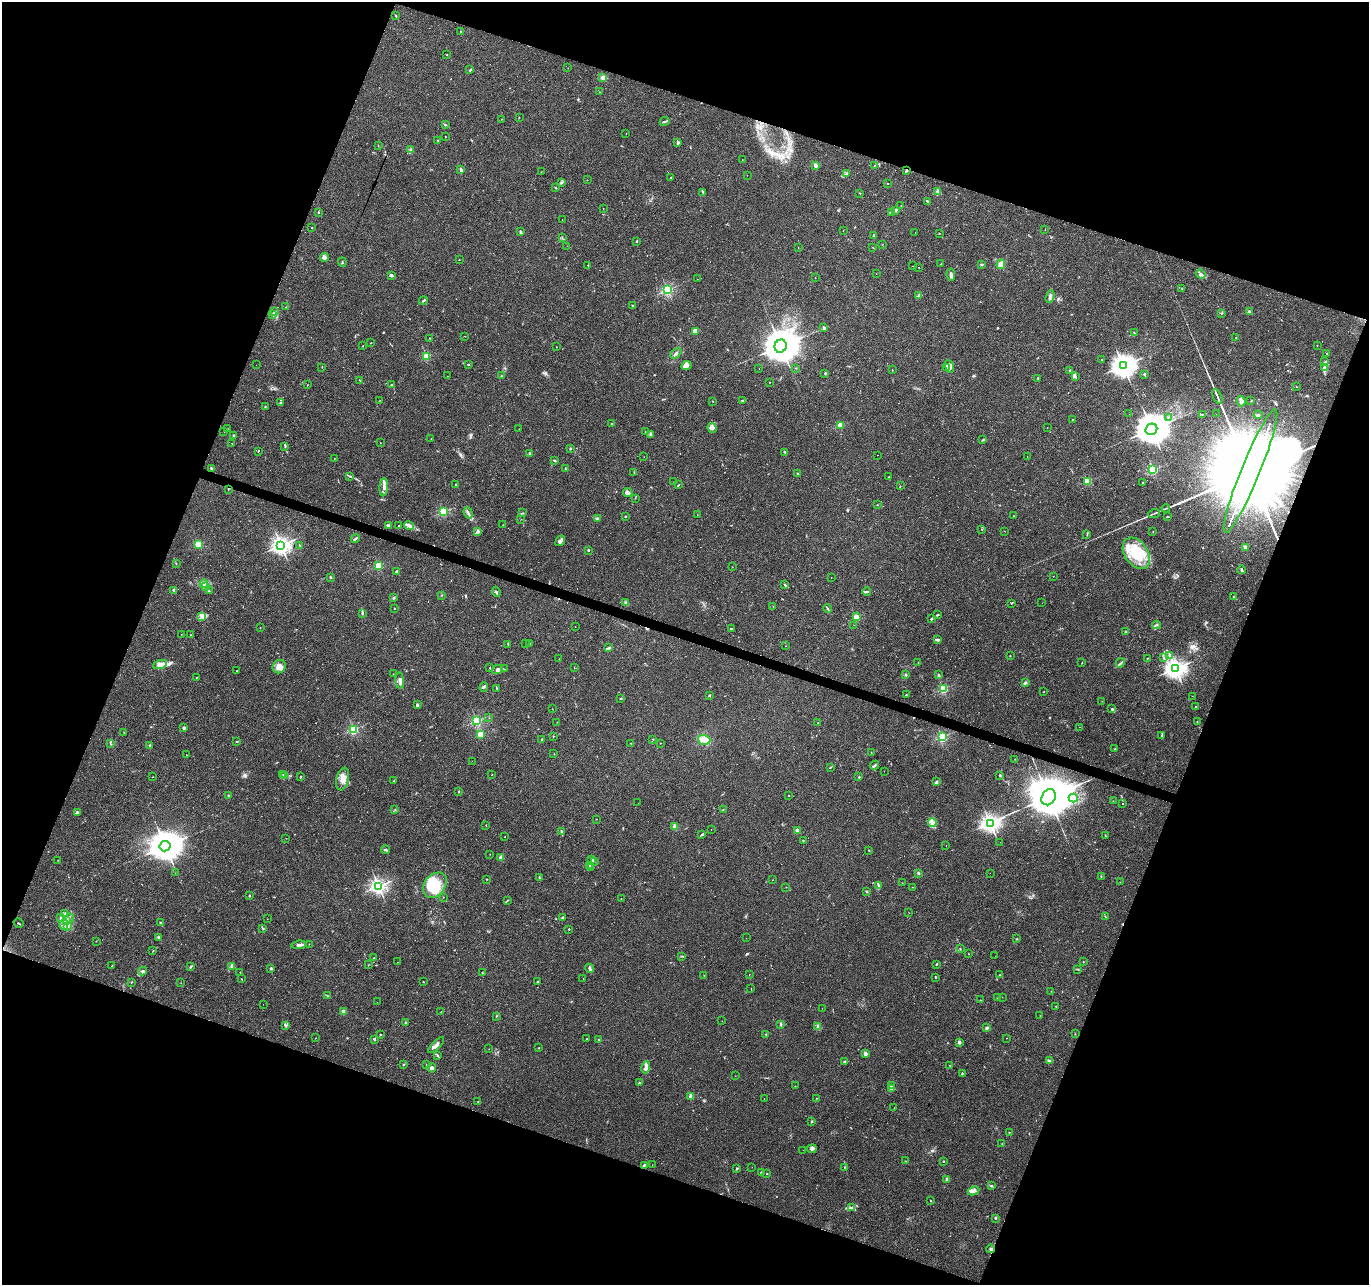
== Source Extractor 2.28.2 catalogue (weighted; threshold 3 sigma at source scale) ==
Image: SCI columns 1-5465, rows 209-5339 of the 5469 x 5613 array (HDU 1 of 3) = the unmasked area's bounding box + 8 px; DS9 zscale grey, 4 x 4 block average (1 PNG px = mean of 4 x 4 image px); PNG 1371 x 1287 px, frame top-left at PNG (2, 2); each listed source drawn as its Kron ellipse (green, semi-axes under 4 px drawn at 4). Shown black and unused: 40% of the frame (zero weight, under 2 of 3 exposures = <1% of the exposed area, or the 3 px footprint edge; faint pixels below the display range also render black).
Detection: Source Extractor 2.28.2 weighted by HDU 2 'WHT'. Background 0.0249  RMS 0.0036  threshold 0.0161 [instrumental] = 3 sigma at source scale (4.5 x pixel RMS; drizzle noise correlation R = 1.50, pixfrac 1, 0.0396/0.0396 arcsec/px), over >= 5 px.
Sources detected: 643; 5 too faint to see at this stretch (4 x 4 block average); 8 inside a brighter object's white glare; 78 cosmic-ray / hot-pixel residue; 1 long thin detection or spike segment (spike, bleed or trail) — neither listed nor drawn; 20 coinciding with a brighter row at this scale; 32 inside a brighter listed object's ellipse — not listed separately; the other 499 listed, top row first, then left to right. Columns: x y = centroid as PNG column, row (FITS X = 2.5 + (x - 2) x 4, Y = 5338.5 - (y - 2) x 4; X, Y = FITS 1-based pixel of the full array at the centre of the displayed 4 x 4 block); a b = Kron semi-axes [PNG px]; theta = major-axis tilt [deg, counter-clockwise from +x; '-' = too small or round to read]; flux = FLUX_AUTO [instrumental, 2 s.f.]
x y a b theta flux
396 15 3 2 - 1.2
460 31 2 2 - 0.57
447 55 2 2 - 2.2
568 68 2 2 - 0.41
470 70 4 2 - 1.7
603 78 4 3 - 5.5
599 92 2 2 - 0.55
519 117 2 2 - 1.7
502 119 2 2 - 0.88
665 121 5 2 - 2.7
445 125 3 2 - 1.9
626 134 2 2 - 1.2
445 136 2 2 - 0.78
438 140 2 2 - 0.69
678 142 3 2 - 2.4
378 146 2 2 - 0.57
411 150 3 2 - 2.8
742 160 2 2 - 0.38
815 165 2 2 - 30
874 165 2 2 - 0.68
460 169 3 2 - 2.6
907 171 3 2 - 2.5
541 172 2 2 - 0.49
847 173 2 2 - 1.6
747 175 2 2 - 0.35
671 177 2 2 - 2.3
587 180 2 2 - 0.79
562 182 3 2 - 2
888 183 2 2 - 0.58
555 188 2 2 - 1.5
937 191 3 2 - 1.8
703 192 3 2 - 1.8
860 193 2 2 - 0.91
927 201 3 2 - 2.2
901 206 2 2 - 0.68
603 208 2 2 - 0.41
896 211 3 2 - 1.8
891 212 4 2 - 3.6
318 213 2 2 - 2.2
562 219 2 2 - 4.6
312 227 2 2 - 0.76
843 230 2 2 - 0.47
1045 230 2 2 - 0.5
520 232 3 2 - 2.2
915 232 2 2 - 0.34
939 233 2 2 - 0.64
873 235 2 2 - 2.1
562 237 2 2 - 1
637 241 2 2 - 4.9
883 244 2 2 - 0.46
567 246 2 2 - 0.21
798 247 2 2 - 0.39
873 248 2 2 - 0.8
324 257 4 4 - 6.1
459 260 2 2 - 0.71
342 262 4 2 - 1.4
941 264 2 2 - 16
982 264 4 2 - 2.8
1001 264 5 4 - 12
588 265 2 2 - 2.3
913 266 2 2 - 0.33
919 267 2 2 - 0.73
876 273 2 2 - 0.63
1201 274 5 2 - 4.2
392 275 3 3 - 2.5
951 275 6 2 -83 8.5
815 278 2 2 - 0.89
697 279 2 2 - 0.38
1182 288 2 2 - 0.85
667 290 2 2 - 320
919 296 3 2 - 5.5
1050 297 6 3 72 7.9
423 301 4 2 - 1.9
633 306 3 2 - 1.5
286 307 2 2 - 0.66
274 312 3 2 - 1.6
1249 312 2 2 - 21
1222 313 3 2 - 1.4
273 315 3 2 - 1.4
823 328 3 2 - 2.5
695 331 2 2 - 57
1134 333 2 2 - 0.67
465 336 2 2 - 0.5
430 338 2 2 - 0.77
1236 338 2 2 - 0.61
371 343 2 2 - 0.72
1317 345 2 2 - 0.78
363 346 2 2 - 0.86
781 346 6 6 - 7100
556 347 2 2 - 0.52
676 353 6 2 40 4.2
1327 354 2 2 - 1.1
427 356 2 2 - 110
1101 360 2 2 - 1.2
1325 362 2 2 - 2
468 364 2 2 - 2
256 365 2 2 - 0.79
686 365 5 4 - 9.6
949 366 6 2 -71 5.8
1123 366 4 3 - 2000
322 367 2 2 - 0.69
1325 367 4 2 - 4.6
759 368 2 2 - 0.52
796 368 2 2 - 0.78
947 368 2 2 - 1.2
892 370 2 2 - 0.87
1070 370 2 2 - 5.1
825 373 2 2 - 0.75
1144 374 3 2 - 2.4
447 376 2 2 - 2.1
501 376 2 2 - 1.4
1075 376 2 2 - 2
1038 378 2 2 - 4.7
360 380 2 2 - 0.76
770 382 2 2 - 0.51
308 385 2 2 - 0.45
391 385 2 2 - 3
1296 387 2 2 - 0.62
1217 396 8 2 -64 4.1
380 400 2 2 - 0.63
713 401 2 2 - 1
742 401 2 2 - 3.1
1241 401 5 4 - 5.1
1251 401 2 2 - 1
281 403 2 2 - 1.2
265 407 2 2 - 2.9
1129 414 2 2 - 0.39
1202 414 2 2 - 1.3
1216 414 2 2 - 0.41
1258 415 4 2 - 2.3
1168 417 2 2 - 0.86
1072 419 2 2 - 0.68
612 423 2 2 - 0.68
840 425 2 2 - 82
712 428 5 4 - 6
1047 428 2 2 - 0.33
228 429 2 2 - 0.82
519 429 2 2 - 0.47
1151 429 6 5 - 6000
224 431 2 2 - 1.2
645 431 2 2 - 2.1
651 434 3 2 - 1.7
234 436 2 2 - 11
431 438 2 2 - 0.55
983 440 2 2 - 1.2
232 443 2 2 - 0.6
380 443 2 2 - 0.45
285 446 3 2 - 1.8
570 449 2 2 - 2.9
258 451 2 2 - 1.3
785 452 2 2 - 1.9
529 453 2 2 - 3.3
877 455 2 2 - 0.48
1027 456 2 2 - 0.48
644 457 2 2 - 0.31
334 458 2 2 - 0.46
554 461 2 2 - 1.9
211 469 4 2 - 2.2
565 469 2 2 - 1.4
1153 470 2 2 - 250
1250 471 66 9 68 210000
634 472 2 2 - 0.98
798 473 2 2 - 2.5
350 476 3 2 - 1.8
889 477 2 2 - 0.62
1087 481 2 2 - 120
674 482 2 2 - 0.7
1143 483 2 2 - 2.8
456 485 2 2 - 4.6
678 485 2 2 - 0.79
900 486 2 2 - 1.4
384 487 9 3 86 8.3
228 490 2 2 - 0.52
628 493 5 3 - 6.5
635 498 2 2 - 0.65
877 505 2 2 - 1.2
1166 508 4 2 - 2.2
443 512 2 2 - 210
468 513 6 2 -70 4.2
523 513 2 2 - 1.1
1154 513 6 2 22 2.7
697 515 2 2 - 0.42
625 516 2 2 - 6
1013 516 2 2 - 1.4
1167 517 3 2 - 1.2
598 518 3 2 - 3.6
521 519 2 2 - 0.55
503 525 2 2 - 0.41
388 526 3 3 - 5.4
398 526 2 2 - 2
409 526 5 2 - 4.9
982 529 2 2 - 0.68
477 531 4 2 - 4.4
1004 531 2 2 - 0.46
1153 532 2 2 - 0.57
1087 535 2 2 - 1
355 538 4 2 - 2.9
560 541 6 3 53 7.6
198 544 2 2 - 130
281 545 3 2 - 1000
300 546 2 2 - 1.2
1246 547 2 2 - 38
588 550 2 2 - 2.1
1136 553 17 11 -56 67
176 563 2 2 - 0.74
379 566 2 2 - 130
732 567 2 2 - 0.55
1242 570 4 2 - 3.3
397 572 4 2 - 2.5
1053 576 2 2 - 0.68
331 577 4 2 - 1.6
831 577 2 2 - 0.5
204 584 4 3 - 4.9
785 584 4 2 - 1.8
205 587 3 2 - 2.8
174 590 4 2 - 4.1
209 591 2 2 - 1.1
867 591 4 2 - 2.5
496 592 5 2 - 2.7
441 595 2 2 - 1
1234 597 2 2 - 1.1
394 598 3 2 - 2.3
625 602 2 2 - 1
1011 603 2 2 - 1.1
1042 603 2 2 - 0.34
773 606 2 2 - 0.59
394 608 2 2 - 3.4
827 609 4 2 - 2.6
363 613 2 2 - 1.1
937 615 2 2 - 2.4
202 616 4 3 - 6.1
856 617 2 2 - 71
931 619 2 2 - 3.2
854 625 2 2 - 0.37
1157 625 4 2 - 2
575 626 2 2 - 0.37
260 628 2 2 - 0.72
731 629 3 2 - 1.8
1125 632 2 2 - 1.5
181 634 2 2 - 0.42
191 635 2 2 - 1
938 640 4 2 - 8
529 643 2 2 - 4.3
508 644 3 2 - 1.2
526 644 2 2 - 0.72
786 646 2 2 - 0.85
609 648 4 2 - 3.2
1170 655 2 2 - 1.3
1010 656 2 2 - 0.89
1147 658 2 2 - 0.99
1164 658 2 2 - 0.7
559 659 2 2 - 0.55
1082 662 2 2 - 0.8
918 663 2 2 - 0.42
1120 663 5 2 - 2.9
160 664 7 4 20 16
279 667 7 6 - 14
490 668 2 2 - 0.64
574 668 2 2 - 0.74
1175 668 3 3 - 1300
497 669 6 4 23 6.9
504 669 2 2 - 0.81
237 671 2 2 - 2.4
393 674 2 2 - 0.5
905 675 2 2 - 3.9
938 675 3 2 - 2.8
197 677 2 2 - 0.56
400 681 8 3 -85 6.9
1025 683 4 3 - 3.1
484 687 5 2 - 2.5
497 688 4 2 - 2.2
943 689 2 2 - 210
1044 692 2 2 - 0.67
709 695 2 2 - 8.7
906 695 2 2 - 1.2
1192 696 2 2 - 0.49
620 698 3 2 - 1.8
1102 701 2 2 - 0.49
417 705 3 2 - 5.3
1195 707 2 2 - 1.7
552 709 2 2 - 0.35
1112 709 3 2 - 2.5
489 718 2 2 - 0.69
477 721 2 2 - 260
1197 721 2 2 - 0.58
557 722 2 2 - 0.31
818 723 2 2 - 0.55
1080 727 2 2 - 2.5
184 728 2 2 - 13
353 729 2 2 - 240
124 732 2 2 - 0.64
480 734 2 2 - 89
1162 735 3 2 - 0.9
553 736 2 2 - 1.1
942 737 2 2 - 270
542 739 2 2 - 1.3
653 739 2 2 - 1.5
704 740 6 5 - 17
237 741 3 2 - 1.4
631 743 2 2 - 1
660 743 2 2 - 0.62
110 744 2 2 - 0.73
150 745 2 2 - 6.2
1115 749 2 2 - 4.7
871 752 2 2 - 0.51
554 754 2 2 - 0.49
186 755 2 2 - 1.3
1015 759 2 2 - 0.65
472 761 2 2 - 0.38
874 765 5 2 - 3.2
830 767 2 2 - 0.96
884 771 2 2 - 0.38
283 774 2 2 - 1.2
492 775 2 2 - 0.66
1000 775 2 2 - 2.6
285 776 2 2 - 0.62
153 777 2 2 - 0.45
301 777 3 2 - 1.4
859 777 3 2 - 1.5
343 779 11 6 77 21
394 781 3 2 - 1.4
936 782 3 2 - 4.2
459 791 2 2 - 5.1
228 795 2 2 - 1
789 795 2 2 - 1.4
1049 797 8 6 60 15000
1073 798 4 3 - 5.3
1113 801 2 2 - 0.61
638 803 2 2 - 0.51
1122 804 2 2 - 2.9
395 809 2 2 - 0.9
723 810 2 2 - 0.58
77 812 3 2 - 2
597 819 2 2 - 0.78
932 823 4 3 - 6.5
990 823 3 2 - 970
486 825 2 2 - 0.83
675 826 2 2 - 37
711 829 2 2 - 0.41
561 831 3 2 - 3.5
797 831 2 2 - 32
702 834 4 2 - 2.7
1105 835 3 2 - 1.1
505 837 2 2 - 0.84
286 838 2 2 - 0.45
803 840 2 2 - 2.4
1000 842 2 2 - 0.88
165 846 5 5 - 5700
946 846 2 2 - 0.33
385 850 4 2 - 3.2
869 850 2 2 - 0.98
490 854 2 2 - 0.34
501 857 3 2 - 8.6
58 860 2 2 - 0.67
592 860 2 2 - 1.1
595 861 2 2 - 0.57
589 866 2 2 - 1.6
591 868 2 2 - 1
175 873 2 2 - 0.54
918 873 3 2 - 2.2
990 873 2 2 - 4.5
1101 877 2 2 - 0.49
539 878 3 2 - 1.4
487 879 2 2 - 1.2
773 880 2 2 - 0.46
1120 882 2 2 - 0.53
902 883 2 2 - 0.36
435 885 14 10 52 53
878 885 4 2 - 2.6
378 886 2 2 - 730
786 887 2 2 - 0.44
912 887 2 2 - 0.7
866 891 3 2 - 2.1
249 896 2 2 - 1.5
443 897 2 2 - 0.42
621 899 2 2 - 0.54
507 900 3 2 - 1.6
909 913 2 2 - 0.36
65 914 3 2 - 1.4
1105 917 4 2 - 1.7
61 918 3 2 - 2.9
70 918 5 2 - 2.5
563 918 2 2 - 15
267 919 2 2 - 0.46
67 921 4 3 - 5.3
160 922 4 2 - 2.6
18 923 5 2 - 1.7
64 925 5 3 - 5.6
68 926 4 3 - 4.3
263 928 3 2 - 1.9
569 929 2 2 - 3
159 937 3 2 - 3.8
746 938 2 2 - 0.29
1017 939 2 2 - 0.69
96 941 2 2 - 0.67
309 944 2 2 - 0.55
299 945 7 2 7 5.4
960 949 3 2 - 1.2
153 951 2 2 - 1.1
968 954 2 2 - 0.77
682 956 3 2 - 1.6
995 956 2 2 - 0.32
374 958 2 2 - 3.2
397 962 2 2 - 1.3
1083 962 2 2 - 0.8
936 964 3 2 - 2
368 965 2 2 - 0.82
112 966 2 2 - 0.65
191 966 3 2 - 2.5
232 966 2 2 - 33
271 968 2 2 - 3.9
590 968 5 3 - 5.2
1078 969 2 2 - 0.94
143 971 4 2 - 3.9
240 972 2 2 - 1.2
482 973 2 2 - 0.74
749 974 2 2 - 0.58
704 975 2 2 - 0.66
999 975 2 2 - 0.87
935 977 2 2 - 4.4
241 979 2 2 - 0.79
583 979 2 2 - 0.71
131 982 2 2 - 0.76
423 982 2 2 - 1.1
537 982 2 2 - 2
181 983 2 2 - 0.41
751 989 2 2 - 0.69
1051 991 2 2 - 0.83
327 996 3 2 - 1.8
1002 997 2 2 - 0.69
997 998 2 2 - 4.8
980 1000 2 2 - 0.54
377 1002 2 2 - 1
263 1004 2 2 - 0.5
1056 1006 2 2 - 1.1
822 1008 2 2 - 0.42
344 1012 4 2 - 9.4
441 1012 2 2 - 1.7
496 1016 2 2 - 1.5
1040 1016 2 2 - 0.36
722 1021 2 2 - 0.84
406 1023 2 2 - 1.4
781 1024 3 2 - 2.4
286 1025 2 2 - 1.7
818 1027 3 2 - 3.1
987 1028 3 2 - 3.9
380 1034 2 2 - 2.7
766 1034 2 2 - 0.8
1075 1034 2 2 - 0.85
316 1038 2 2 - 0.67
1007 1038 2 2 - 0.4
374 1039 2 2 - 2.7
587 1039 2 2 - 1.2
599 1039 2 2 - 5.4
959 1042 2 2 - 25
436 1045 10 3 45 8.3
539 1048 2 2 - 1.7
489 1049 2 2 - 0.52
865 1053 2 2 - 31
438 1055 3 2 - 2.3
844 1061 2 2 - 1.6
1049 1061 4 2 - 3
403 1065 2 2 - 0.87
426 1065 2 2 - 2.1
950 1066 3 2 - 0.98
646 1067 6 3 78 8.7
432 1068 4 3 - 5.1
962 1073 2 2 - 1.8
735 1076 2 2 - 0.44
639 1083 3 2 - 2.4
795 1086 2 2 - 0.33
891 1086 2 2 - 1.2
891 1088 3 2 - 2.9
691 1096 2 2 - 50
816 1098 2 2 - 1.1
764 1099 2 2 - 1.7
478 1101 2 2 - 1.2
894 1108 2 2 - 0.34
812 1121 2 2 - 2.3
1009 1132 2 2 - 0.83
1002 1144 2 2 - 1.4
812 1149 5 3 - 5.1
803 1150 2 2 - 1.6
905 1161 2 2 - 0.63
943 1161 2 2 - 4.6
644 1165 2 2 - 1.3
652 1165 2 2 - 0.36
752 1167 2 2 - 0.31
845 1167 2 2 - 1
737 1169 2 2 - 1.5
761 1172 3 2 - 2.9
767 1174 2 2 - 0.87
947 1179 2 2 - 14
991 1186 4 2 - 2.5
974 1191 6 3 25 6.5
931 1200 2 2 - 1.5
851 1208 3 3 - 3.2
996 1218 3 2 - 1.7
990 1249 4 2 - 4.5
Overlapping masked pixels (flux is a lower limit): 3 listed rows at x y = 907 171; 1250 471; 990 1249
Diffuse or blended objects may show on this block-average render without a row.